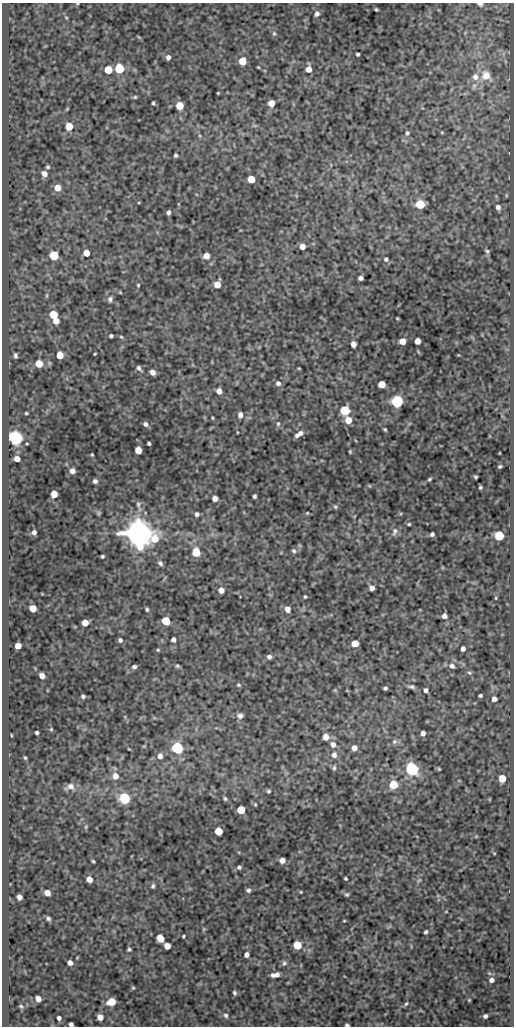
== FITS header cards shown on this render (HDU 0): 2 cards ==
NAXIS1  =                  512
NAXIS2  =                 1024

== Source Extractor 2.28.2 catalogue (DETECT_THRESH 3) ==
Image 512 x 1024 px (HDU 0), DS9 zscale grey, 1 PNG px = 1 image px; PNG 516 x 1028 px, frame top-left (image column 1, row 1024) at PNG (2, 3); no overlay
Background 48.5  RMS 0.54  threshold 1.62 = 3 sigma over >= 5 px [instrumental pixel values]
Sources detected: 205; all 205 listed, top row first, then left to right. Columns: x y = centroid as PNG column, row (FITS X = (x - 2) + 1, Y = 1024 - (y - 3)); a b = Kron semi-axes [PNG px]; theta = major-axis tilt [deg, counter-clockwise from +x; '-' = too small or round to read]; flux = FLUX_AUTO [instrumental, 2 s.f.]
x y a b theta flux
77 4 4 3 - 30
480 4 5 3 - 160
376 9 4 3 - 47
317 14 6 6 - 130
66 18 5 3 - 36
274 33 7 5 -89 74
358 54 3 3 - 68
168 57 4 4 - 180
242 61 5 5 - 810
258 67 3 2 - 30
119 68 5 5 - 2600
308 69 6 5 - 360
108 70 5 5 - 1300
486 75 11 10 - 390
475 77 9 8 - 210
218 93 3 2 - 31
135 97 4 4 - 50
153 103 4 3 - 57
271 103 5 5 - 390
179 106 5 5 - 960
254 125 6 4 -19 55
69 126 5 5 - 740
442 132 5 3 - 28
407 133 5 5 - 71
176 155 4 4 - 79
48 167 4 4 - 56
44 174 7 5 -39 200
251 179 5 5 - 920
57 188 6 5 - 490
420 204 5 5 - 2100
498 207 6 5 - 150
168 212 4 4 - 100
302 246 5 5 - 290
487 251 6 5 - 68
86 253 5 5 - 490
54 255 6 5 - 2000
206 256 5 5 - 380
386 259 5 5 - 88
361 278 4 4 - 140
217 284 6 5 - 570
138 285 4 3 - 41
120 292 4 3 - 33
47 296 7 3 82 49
110 299 8 7 - 110
53 314 6 5 - 1100
397 318 3 2 - 31
56 321 5 5 - 390
111 336 4 4 - 75
121 337 5 4 - 45
402 341 5 5 - 400
417 341 5 5 - 360
353 344 5 4 - 210
95 354 3 2 - 33
15 355 5 3 - 80
60 355 5 5 - 670
39 364 5 5 - 750
139 368 6 4 -48 110
299 368 4 2 - 31
152 372 5 4 - 220
278 383 6 6 - 130
382 384 5 5 - 890
219 391 5 5 - 260
397 401 6 6 - 8500
345 410 6 5 - 2300
26 413 3 3 - 46
240 415 6 5 - 210
212 418 5 3 - 34
348 420 6 5 - 490
145 424 6 5 - 130
278 424 7 5 75 69
385 429 5 3 - 50
237 432 3 2 - 25
300 433 7 6 - 160
297 435 5 4 - 82
15 438 6 6 - 12000
149 443 3 3 - 66
138 450 5 5 - 500
350 452 4 3 - 41
92 455 3 2 - 37
17 459 5 4 - 270
500 466 4 3 - 50
72 471 5 5 - 210
476 477 3 3 - 52
429 479 4 3 - 55
95 481 4 4 - 110
369 486 6 4 -45 36
480 487 3 3 - 50
54 494 5 5 - 590
254 496 4 3 - 75
215 499 5 5 - 260
138 504 10 7 -84 120
335 507 6 4 -46 55
98 513 7 5 -22 52
307 513 4 3 - 33
197 514 5 5 - 110
409 524 4 3 - 47
395 531 11 7 73 140
34 532 5 5 - 130
139 533 9 7 -24 94000
432 534 4 4 - 99
499 536 5 5 - 2400
294 551 7 5 -44 82
196 552 6 5 - 1600
102 556 3 3 - 55
160 563 7 5 -49 110
372 588 5 4 - 170
221 590 5 5 - 260
305 597 3 3 - 45
496 598 4 4 - 35
33 608 5 5 - 680
147 609 4 4 - 66
287 609 6 5 - 240
444 616 5 5 - 170
166 621 5 5 - 1300
85 623 5 5 - 540
120 640 5 5 - 87
173 640 4 4 - 150
355 643 5 5 - 660
18 646 5 5 - 390
463 649 5 4 - 140
158 650 5 4 - 46
269 657 5 5 - 110
177 666 6 5 - 64
452 666 8 7 - 160
134 667 6 5 - 90
469 673 7 6 - 73
42 676 5 4 - 250
239 685 5 4 - 53
411 687 9 5 -5 94
385 688 4 3 - 70
335 690 5 4 - 39
426 690 5 5 - 120
480 695 4 3 - 70
83 696 4 3 - 74
494 699 5 5 - 210
240 716 8 7 - 140
51 729 4 4 - 37
37 733 4 3 - 76
423 733 4 4 - 160
11 735 3 2 - 29
325 737 5 5 - 350
394 742 8 7 - 110
333 744 7 7 - 210
144 746 4 4 - 32
177 748 6 5 - 6500
354 748 6 5 - 220
129 749 5 3 - 28
334 755 8 7 - 180
160 756 6 6 - 190
25 758 4 3 - 44
334 768 7 5 80 69
412 769 6 6 - 10000
439 769 4 3 - 40
115 776 7 6 - 300
502 778 5 5 - 880
393 785 5 5 - 1600
70 787 12 7 18 220
269 791 5 4 - 58
125 798 6 5 - 5400
225 799 5 4 - 58
255 804 4 4 - 40
241 810 5 5 - 1300
86 827 5 4 - 45
219 831 5 5 - 1100
494 853 4 3 - 26
282 860 5 5 - 230
93 861 4 3 - 47
239 867 5 4 - 78
345 878 3 3 - 49
89 879 5 5 - 310
419 880 6 4 41 51
153 886 6 4 81 76
248 890 5 5 - 93
301 892 3 3 - 32
47 893 5 5 - 330
347 894 6 5 - 60
19 897 5 4 - 190
446 912 4 2 - 22
48 918 4 4 - 80
344 921 4 3 - 32
204 929 5 4 - 42
426 932 4 3 - 68
183 936 4 3 - 42
160 938 6 5 - 650
297 945 5 5 - 1300
167 946 5 5 - 410
129 949 4 4 - 63
246 955 5 4 - 200
70 963 5 4 - 190
284 963 7 6 - 89
275 975 9 5 9 240
491 980 6 6 - 130
133 988 5 4 - 45
234 993 5 4 - 69
38 999 5 5 - 260
469 1000 3 3 - 38
111 1002 6 5 - 920
406 1004 6 4 61 58
21 1006 5 4 - 54
226 1015 6 5 - 87
485 1016 4 4 - 95
100 1017 5 5 - 320
59 1018 4 4 - 110
71 1024 4 4 - 110
347 1025 4 3 - 78
At the frame edge (FLAGS 8, measured only in part): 4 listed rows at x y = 77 4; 480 4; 71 1024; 347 1025